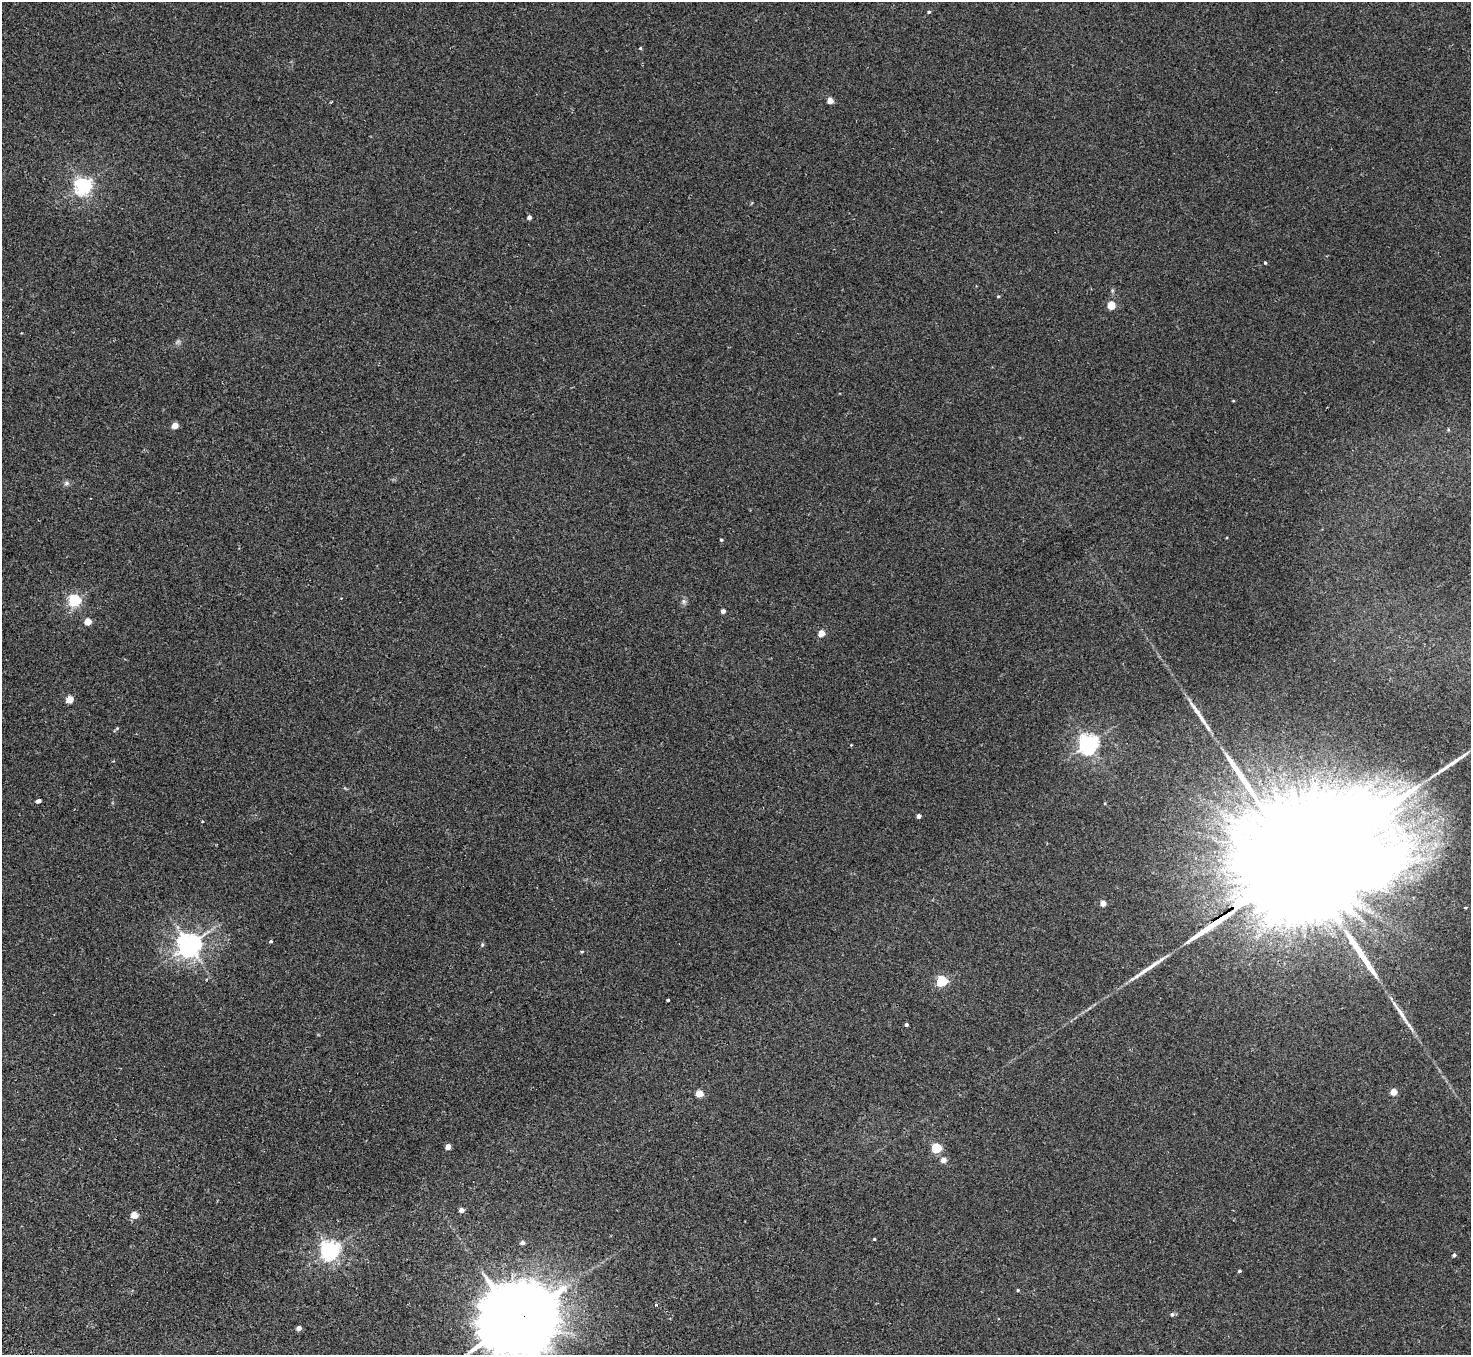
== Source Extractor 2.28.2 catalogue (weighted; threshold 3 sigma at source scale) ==
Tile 7 of 4 x 4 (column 3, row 2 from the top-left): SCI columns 2992-4460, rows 3041-4393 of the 5980 x 5944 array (HDU 1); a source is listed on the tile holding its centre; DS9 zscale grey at full resolution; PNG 1473 x 1357 px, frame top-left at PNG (2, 2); no overlay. Shown black and unused: <1% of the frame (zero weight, under 2 of 3 exposures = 3% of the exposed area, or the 3 px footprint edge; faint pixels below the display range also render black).
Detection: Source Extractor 2.28.2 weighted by HDU 2 'WHT'; one run over the whole footprint, this tile lists its part. Background 0.0219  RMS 0.0068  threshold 0.0305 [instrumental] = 3 sigma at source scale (4.5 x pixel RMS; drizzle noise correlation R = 1.50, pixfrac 1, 0.05/0.05 arcsec/px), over >= 5 px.
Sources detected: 55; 4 long thin detections or spike segments (spike, bleed or trail) — not listed; the other 51 listed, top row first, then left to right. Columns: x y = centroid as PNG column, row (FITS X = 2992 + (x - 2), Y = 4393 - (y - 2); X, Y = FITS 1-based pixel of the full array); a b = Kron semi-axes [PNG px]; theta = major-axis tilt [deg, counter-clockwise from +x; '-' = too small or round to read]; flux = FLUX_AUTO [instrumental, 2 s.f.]
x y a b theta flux
929 12 5 4 - 0.86
640 48 4 3 - 0.68
830 101 5 4 - 7.1
83 185 6 6 - 240
529 217 4 4 - 2.5
1265 263 3 3 - 0.84
998 296 4 3 - 0.66
1111 305 5 5 - 18
1233 401 4 3 - 0.52
175 426 4 4 - 8.9
66 483 7 6 - 1.6
721 540 4 3 - 0.77
74 600 5 5 - 97
683 601 7 4 -89 1.5
723 611 4 4 - 3.2
88 622 5 4 - 12
821 633 4 4 - 11
70 700 5 4 - 14
117 728 6 3 20 0.78
1088 744 7 6 - 340
851 745 3 3 - 0.47
38 801 4 4 - 3
919 816 4 4 - 3.1
202 821 3 2 - 0.51
1304 863 128 22 32 110000
1103 903 4 4 - 6.7
1466 907 4 2 - 0.73
271 941 4 4 - 0.94
189 945 7 7 - 600
482 945 5 4 - 0.92
582 952 4 4 - 0.7
942 981 5 5 - 60
668 1000 3 3 - 0.96
906 1025 3 3 - 1.4
1393 1092 4 4 - 11
699 1094 5 4 - 13
448 1147 4 4 - 5.8
936 1148 5 5 - 50
943 1160 5 4 - 5.4
461 1210 4 4 - 4.5
134 1215 5 4 - 14
874 1239 3 3 - 0.78
522 1243 4 4 - 2.8
330 1250 6 6 - 300
1454 1255 4 4 - 1.3
1239 1271 4 3 - 1
1018 1290 4 3 - 0.67
656 1305 3 3 - 1.6
1172 1314 6 5 - 1.1
516 1321 22 18 25 10000
299 1328 4 4 - 3.8
Overlapping masked pixels (flux is a lower limit): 2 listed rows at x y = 1304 863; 516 1321
Isophote crosses this tile's border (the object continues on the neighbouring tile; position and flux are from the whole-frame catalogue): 1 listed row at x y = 516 1321